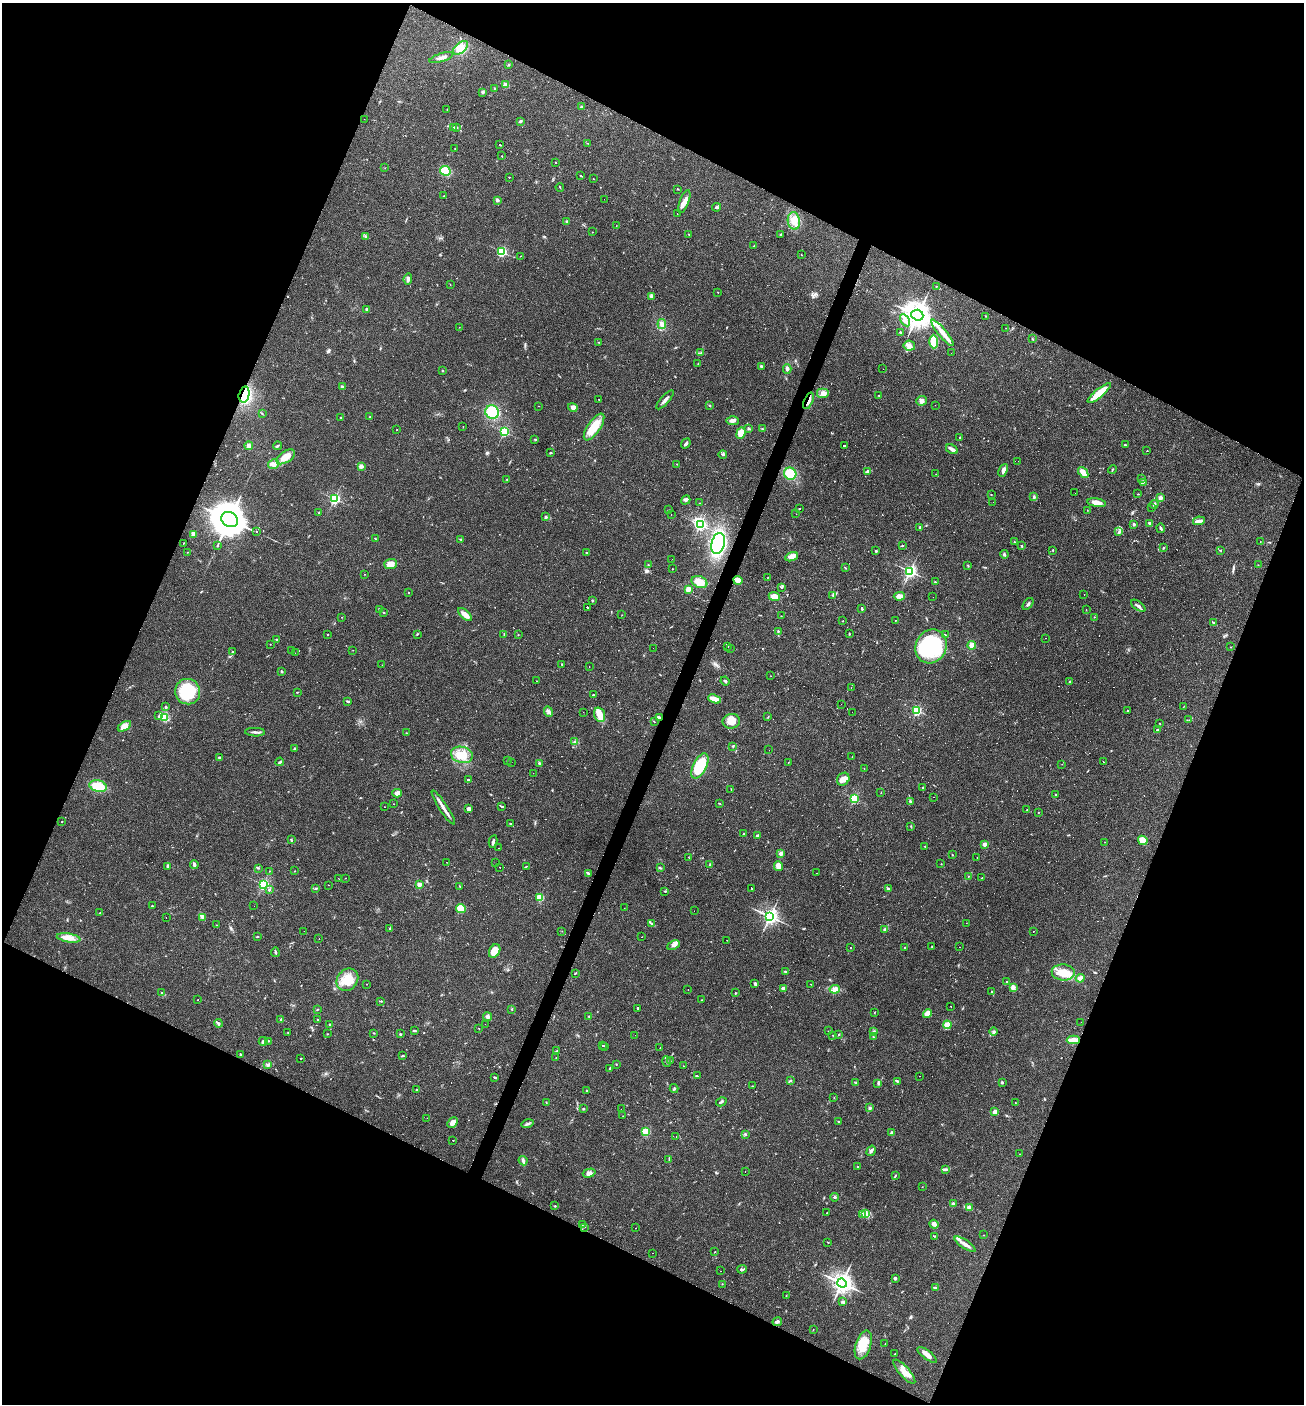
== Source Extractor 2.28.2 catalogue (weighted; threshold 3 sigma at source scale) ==
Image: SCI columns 139-5346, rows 2-5606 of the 5617 x 5606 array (HDU 1 of 3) = the unmasked area's bounding box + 8 px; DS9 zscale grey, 4 x 4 block average (1 PNG px = mean of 4 x 4 image px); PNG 1306 x 1406 px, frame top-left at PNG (2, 3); each listed source drawn as its Kron ellipse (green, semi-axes under 4 px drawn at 4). Shown black and unused: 44% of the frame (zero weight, under 2 of 3 exposures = <1% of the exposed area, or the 3 px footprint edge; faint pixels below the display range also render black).
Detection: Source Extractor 2.28.2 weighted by HDU 2 'WHT'. Background 0.0642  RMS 0.0053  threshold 0.0239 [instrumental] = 3 sigma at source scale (4.5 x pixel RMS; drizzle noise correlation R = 1.50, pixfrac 1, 0.05/0.05 arcsec/px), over >= 5 px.
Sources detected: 656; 5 too faint to see at this stretch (4 x 4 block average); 2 inside a brighter object's white glare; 85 cosmic-ray / hot-pixel residue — neither listed nor drawn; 3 coinciding with a brighter row at this scale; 13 inside a brighter listed object's ellipse — not listed separately; of the other 548, all 500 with FLUX_AUTO >= 0.684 (the completeness limit of this list) listed and drawn (48 fainter detections not listed), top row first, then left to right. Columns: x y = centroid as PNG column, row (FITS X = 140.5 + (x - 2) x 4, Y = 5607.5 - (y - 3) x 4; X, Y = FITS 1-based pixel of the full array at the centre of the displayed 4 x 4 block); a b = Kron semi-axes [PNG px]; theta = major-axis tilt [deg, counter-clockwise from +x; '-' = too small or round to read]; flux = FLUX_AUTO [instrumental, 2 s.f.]
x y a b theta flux
460 48 9 5 39 26
441 58 12 3 17 13
509 65 2 2 - 1.8
505 85 2 2 - 51
495 89 2 2 - 1.6
482 92 3 3 - 4.1
581 107 3 2 - 3.6
447 110 2 2 - 0.96
364 119 2 2 - 0.79
520 121 4 2 - 3.8
456 127 4 2 - 2.9
454 128 2 2 - 2.3
587 143 3 2 - 1.4
500 145 2 2 - 87
455 148 2 2 - 1.7
502 156 2 2 - 1.7
555 162 2 2 - 2
385 168 2 2 - 0.78
445 171 5 4 - 53
581 176 2 2 - 47
509 177 2 2 - 1.4
593 179 2 2 - 1.1
560 187 4 2 - 1.9
678 189 3 2 - 1.3
444 196 2 2 - 0.86
604 199 2 2 - 0.91
497 200 2 2 - 18
684 202 12 4 69 21
717 207 4 3 - 5
677 214 2 2 - 0.96
567 221 3 2 - 3.4
794 221 9 6 -81 27
616 226 2 2 - 0.75
592 232 2 2 - 0.85
689 234 2 2 - 1.5
780 234 2 2 - 2.3
366 236 3 2 - 4.1
754 246 3 2 - 1.4
502 252 2 2 - 240
801 255 2 2 - 1.7
521 256 2 2 - 2.8
408 279 6 3 83 7.9
450 285 2 2 - 0.95
936 286 2 2 - 1.2
718 292 2 2 - 0.84
651 296 3 2 - 4.2
367 309 2 2 - 12
917 315 6 5 - 2700
986 316 2 2 - 1.2
905 320 6 3 -59 15
662 324 5 4 - 13
459 327 2 2 - 0.74
1006 328 2 2 - 0.72
900 332 2 2 - 6.9
942 333 16 3 -51 35
1032 339 2 2 - 1.7
599 342 2 2 - 1.2
934 342 7 4 -88 67
909 346 6 5 - 14
701 353 3 2 - 2.8
951 353 2 2 - 1.1
698 364 2 2 - 1.6
761 366 3 2 - 4.5
787 369 4 2 - 5
883 369 2 2 - 0.92
442 371 2 2 - 5.4
342 387 3 3 - 4.2
823 393 6 5 - 14
1099 393 15 4 40 72
244 395 8 5 75 130
879 395 3 2 - 1.7
599 399 2 2 - 0.98
665 400 12 2 48 12
809 401 9 2 68 12
922 401 5 4 - 9.7
710 405 3 2 - 3.4
935 405 2 2 - 0.75
539 406 2 2 - 0.93
573 407 5 3 - 13
492 412 7 6 - 89
262 414 2 2 - 1.3
341 417 2 2 - 1.9
370 417 2 2 - 1.8
733 421 6 4 -3 11
463 426 2 2 - 0.8
594 427 15 6 55 62
749 429 3 2 - 3.5
762 429 3 2 - 2.2
397 430 2 2 - 0.88
504 432 2 2 - 310
741 433 6 4 68 32
960 438 2 2 - 2
535 439 4 2 - 2.7
686 443 5 2 - 8.8
1125 445 2 2 - 1.7
249 446 4 3 - 16
278 446 4 2 - 3.4
844 446 2 2 - 72
952 449 6 2 -30 16
1147 451 2 2 - 0.75
551 453 3 2 - 2.8
723 454 4 4 - 5
286 457 10 5 32 37
1018 461 2 2 - 2.2
273 464 5 5 - 13
677 464 3 2 - 1.7
361 466 2 2 - 33
1112 469 4 2 - 2.6
1003 470 7 4 67 12
868 471 4 2 - 11
1083 472 6 3 -52 32
790 474 6 6 - 58
936 474 2 2 - 0.73
507 479 2 2 - 0.88
1142 479 2 2 - 1.1
1143 482 3 2 - 3.1
1075 493 2 2 - 1.7
991 494 2 2 - 3.1
1138 494 2 2 - 1.7
1034 497 3 2 - 4.4
1160 498 2 2 - 58
334 499 2 2 - 280
686 500 5 4 - 6.4
993 502 2 2 - 1.2
700 503 3 2 - 1.5
1097 503 9 3 -9 25
1154 504 4 3 - 5.2
1151 507 2 2 - 1.4
799 508 2 2 - 1.5
668 510 2 2 - 1
1087 510 3 2 - 0.95
319 513 2 2 - 1.7
671 514 2 2 - 1
796 514 2 2 - 1.1
546 517 4 2 - 4.3
230 520 9 7 -31 6200
1199 521 6 2 10 23
1149 523 4 2 - 3.8
1134 524 3 2 - 3.9
700 525 2 2 - 470
920 527 3 2 - 3.4
1161 528 5 2 - 6.3
256 531 2 2 - 1.1
1119 532 3 2 - 3.3
193 534 2 2 - 26
375 538 2 2 - 1.9
461 540 2 2 - 2
1014 542 2 2 - 2.1
1260 542 2 2 - 1.1
184 543 2 2 - 1.4
718 543 11 6 74 360
217 546 2 2 - 1.9
902 546 3 2 - 2.2
1022 546 2 2 - 9.5
1164 548 3 2 - 2
1053 550 3 2 - 2.1
876 551 3 2 - 3
1221 551 2 2 - 1
187 552 2 2 - 1
586 553 3 2 - 3.4
1004 554 4 3 - 4.5
792 557 6 4 23 14
672 559 2 2 - 0.79
391 564 6 5 - 24
648 565 2 2 - 1.7
1258 565 2 2 - 0.99
968 566 3 2 - 2.2
845 568 2 2 - 2
673 569 2 2 - 1.1
910 571 2 2 - 740
365 574 2 2 - 1.1
768 577 2 2 - 0.86
738 580 4 4 - 18
699 582 8 5 -21 46
935 582 3 2 - 2.3
782 587 3 2 - 4.1
688 589 2 2 - 74
409 593 2 2 - 1
833 595 2 2 - 1.6
1084 595 2 2 - 0.95
774 596 6 4 -23 26
899 596 6 3 3 22
933 597 2 2 - 0.77
592 600 2 2 - 2.6
1028 604 7 2 52 6.1
1138 606 8 3 -36 8.1
587 607 3 2 - 190
862 608 4 2 - 3.7
380 610 3 2 - 3.6
1086 610 2 2 - 1.2
384 612 2 2 - 2.4
465 614 8 3 -41 28
622 615 2 2 - 1
781 616 2 2 - 0.88
341 617 2 2 - 0.75
1095 617 2 2 - 1.1
895 620 2 2 - 0.9
843 621 2 2 - 1.1
1213 623 2 2 - 9.3
778 631 3 2 - 3.3
327 634 2 2 - 1.8
417 634 2 2 - 2.1
504 634 2 2 - 1.7
849 634 3 2 - 2
518 635 2 2 - 1.6
945 635 2 2 - 1.3
1045 638 2 2 - 1
277 640 3 2 - 3.7
270 644 2 2 - 1
972 645 4 4 - 11
931 646 17 15 64 270
728 647 2 2 - 3.6
1231 647 2 2 - 1
653 648 2 2 - 1.4
731 648 2 2 - 1.3
292 650 2 2 - 1.4
353 650 2 2 - 0.78
233 652 2 2 - 1.7
295 653 2 2 - 2.7
562 664 2 2 - 1.8
382 665 2 2 - 1.1
589 666 2 2 - 1.4
282 671 3 2 - 2.9
771 676 2 2 - 0.68
536 681 2 2 - 0.7
725 681 4 2 - 4.5
1070 682 2 2 - 2.7
851 688 2 2 - 0.84
188 692 13 12 - 160
297 692 3 2 - 1.9
593 695 3 2 - 2.6
715 699 7 3 -20 38
348 701 3 2 - 6.3
841 704 2 2 - 0.7
166 707 3 2 - 3.6
1183 707 3 2 - 1.2
917 710 2 2 - 350
548 711 5 4 - 8.2
1127 711 2 2 - 2
583 712 2 2 - 1.1
852 712 2 2 - 7.1
600 715 7 5 -70 22
159 716 3 2 - 2.9
164 717 3 2 - 6.9
768 717 2 2 - 1.1
659 718 3 3 - 17
1189 720 2 2 - 0.85
731 721 8 7 - 31
654 722 3 2 - 1.8
1160 723 2 2 - 0.88
124 726 7 4 32 29
1157 730 2 2 - 2.5
255 732 10 2 -2 8.7
407 733 2 2 - 1
575 741 3 2 - 2.6
733 746 3 2 - 2.4
294 749 3 2 - 1.9
769 750 2 2 - 1.4
462 755 11 8 -15 49
852 757 2 2 - 0.88
219 758 2 2 - 8.8
508 760 2 2 - 12
280 762 4 2 - 4.7
511 762 2 2 - 1.4
1103 762 2 2 - 5.2
540 763 3 2 - 3.8
788 763 2 2 - 0.74
1062 764 2 2 - 0.94
700 766 14 6 63 130
864 768 2 2 - 0.87
533 773 2 2 - 1.8
843 779 7 6 - 16
468 780 3 2 - 110
98 786 9 5 -16 77
922 788 3 2 - 2.4
731 789 2 2 - 1.5
397 793 5 3 - 14
881 793 2 2 - 0.86
1056 795 2 2 - 11
933 797 2 2 - 1.8
854 798 2 2 - 310
910 801 4 2 - 4.8
720 803 3 2 - 2.3
394 804 2 2 - 0.84
501 806 4 2 - 160
385 807 2 2 - 0.8
443 808 20 3 -57 25
468 809 4 3 - 11
1027 810 2 2 - 1.4
1038 812 2 2 - 1
62 821 2 2 - 1.1
510 823 2 2 - 2.4
911 826 2 2 - 0.92
743 834 2 2 - 2.6
757 836 3 2 - 9.9
291 840 3 2 - 2.7
1143 840 5 4 - 37
493 842 6 2 78 6.9
1105 842 2 2 - 1.5
984 844 2 2 - 61
925 846 2 2 - 1.5
498 848 2 2 - 1.7
781 853 2 2 - 46
952 855 2 2 - 2
688 857 2 2 - 0.71
977 858 2 2 - 2.3
446 862 2 2 - 1.4
496 863 2 2 - 2.9
194 864 4 2 - 8.2
710 864 3 2 - 2.3
941 864 2 2 - 0.85
168 866 4 2 - 7.2
526 866 3 2 - 1.7
778 866 5 3 - 25
499 867 2 2 - 37
660 867 2 2 - 1.7
258 868 2 2 - 1.4
269 871 2 2 - 0.79
294 871 2 2 - 1.1
588 873 3 2 - 3.7
816 873 2 2 - 1.2
968 876 2 2 - 1.3
338 878 2 2 - 4.9
345 878 2 2 - 0.71
982 878 2 2 - 1.8
263 884 3 3 - 260
419 884 2 2 - 36
328 885 2 2 - 0.9
460 886 2 2 - 1.6
316 888 3 2 - 2.8
751 888 2 2 - 44
888 889 3 2 - 7.3
269 890 2 2 - 3.2
665 891 2 2 - 1.7
540 898 2 2 - 120
152 906 2 2 - 1.9
254 906 2 2 - 1.3
624 908 2 2 - 0.72
461 909 5 4 - 62
694 911 2 2 - 4.2
100 913 2 2 - 1.2
770 916 3 3 - 900
166 917 2 2 - 0.82
202 917 3 2 - 4
652 923 4 2 - 4.1
966 923 2 2 - 1.5
216 925 2 2 - 0.87
390 929 3 2 - 4
884 929 2 2 - 8.2
304 931 2 2 - 1.3
562 931 2 2 - 0.77
1033 931 2 2 - 1.7
258 937 3 2 - 2
642 937 2 2 - 0.82
69 938 12 4 -9 25
319 939 2 2 - 1.9
727 940 2 2 - 3.3
673 945 7 3 24 12
851 947 2 2 - 1.4
905 947 2 2 - 1.4
932 947 2 2 - 2
960 947 2 2 - 1.7
495 951 7 5 61 43
275 952 4 2 - 4.8
786 971 3 2 - 3.4
1063 972 11 8 -5 51
575 973 3 2 - 2
1080 978 4 3 - 15
347 980 12 10 50 52
1007 982 2 2 - 7
367 984 2 2 - 0.91
755 984 2 2 - 18
811 984 2 2 - 0.71
783 988 3 3 - 5.9
1013 988 3 2 - 3.6
835 989 5 4 - 17
688 990 2 2 - 0.8
992 992 3 2 - 2.2
162 993 2 2 - 2.3
736 993 2 2 - 3.1
198 1000 2 2 - 1.2
702 1000 2 2 - 1.2
381 1001 3 2 - 2.7
951 1006 2 2 - 0.69
637 1008 2 2 - 6.3
317 1009 2 2 - 1.6
512 1009 3 2 - 2.6
874 1013 2 2 - 0.92
927 1013 5 4 - 32
589 1016 2 2 - 1.7
488 1017 4 4 - 8.7
281 1019 3 2 - 3.2
317 1020 2 2 - 1.4
1081 1022 2 2 - 0.83
218 1023 4 3 - 6.4
329 1024 2 2 - 2.2
485 1024 2 2 - 1.5
947 1025 4 3 - 30
479 1028 2 2 - 1
414 1031 3 2 - 4.2
828 1031 2 2 - 0.85
873 1031 4 2 - 3.6
994 1031 4 3 - 4.9
288 1033 2 2 - 1.6
374 1033 2 2 - 2
327 1034 2 2 - 1.4
400 1034 3 2 - 2.5
635 1035 2 2 - 2
833 1035 2 2 - 1.4
838 1035 3 2 - 2.2
873 1037 2 2 - 2.1
1073 1040 6 2 2 43
263 1041 4 2 - 6
268 1041 2 2 - 1.8
602 1045 2 2 - 18
605 1046 2 2 - 19
660 1048 2 2 - 7.7
557 1051 3 2 - 2.5
240 1054 2 2 - 2.7
402 1056 3 2 - 3.8
556 1057 2 2 - 0.75
301 1058 2 2 - 1.9
667 1061 5 2 - 7.7
670 1061 3 2 - 2.8
616 1064 2 2 - 1.9
268 1065 4 3 - 7.3
683 1066 2 2 - 1.3
610 1068 3 2 - 2.1
697 1075 2 2 - 1.4
919 1076 2 2 - 1.6
495 1077 4 2 - 3.2
790 1081 3 2 - 3.3
897 1081 2 2 - 2.9
1002 1082 3 2 - 2.7
856 1083 3 2 - 2.6
878 1083 2 2 - 1.1
752 1086 2 2 - 0.91
674 1089 4 2 - 4
417 1090 3 2 - 2.5
587 1090 2 2 - 1.2
834 1098 2 2 - 1.1
546 1102 2 2 - 1.7
721 1102 5 2 - 5.5
1015 1103 2 2 - 0.86
869 1108 3 3 - 4.7
583 1109 2 2 - 2.4
621 1109 2 2 - 1.3
995 1112 3 3 - 15
623 1116 2 2 - 0.81
427 1118 2 2 - 1.4
839 1121 3 2 - 2
453 1122 6 4 48 17
528 1124 6 2 16 6.4
645 1132 2 2 - 140
892 1133 2 2 - 26
745 1134 3 2 - 4.2
676 1136 2 2 - 2.4
453 1140 2 2 - 5.4
871 1151 5 2 - 8
1020 1154 2 2 - 0.85
669 1159 2 2 - 1.3
523 1161 5 2 - 5.6
858 1167 4 2 - 2.4
946 1169 3 2 - 3.7
745 1172 2 2 - 1.5
589 1173 6 4 16 17
895 1176 3 2 - 2.2
922 1187 2 2 - 0.72
834 1197 4 2 - 4.7
953 1204 2 2 - 28
555 1206 3 2 - 1.9
969 1208 4 3 - 13
827 1213 2 2 - 2.4
866 1214 2 2 - 3.7
863 1215 2 2 - 2.2
582 1224 3 2 - 2
934 1224 5 4 - 14
584 1227 3 2 - 1.7
636 1228 2 2 - 1.8
983 1235 2 2 - 1.2
934 1236 3 2 - 2.4
828 1242 2 2 - 1.5
965 1244 12 3 -33 18
715 1251 2 2 - 1.3
652 1253 2 2 - 0.9
742 1269 5 2 - 6.6
721 1271 2 2 - 1.8
895 1278 3 2 - 7
842 1283 5 4 - 1200
722 1284 2 2 - 0.94
935 1288 3 3 - 5.2
786 1296 2 2 - 0.87
843 1302 3 3 - 5.2
777 1322 5 3 - 7.6
813 1330 2 2 - 1.1
885 1344 2 2 - 0.83
863 1345 15 7 72 60
895 1354 2 2 - 1.4
927 1355 11 4 -38 21
904 1372 15 5 -49 31
Overlapping masked pixels (flux is a lower limit): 3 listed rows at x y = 244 395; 809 401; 659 718
Diffuse or blended objects may show on this block-average render without a row.